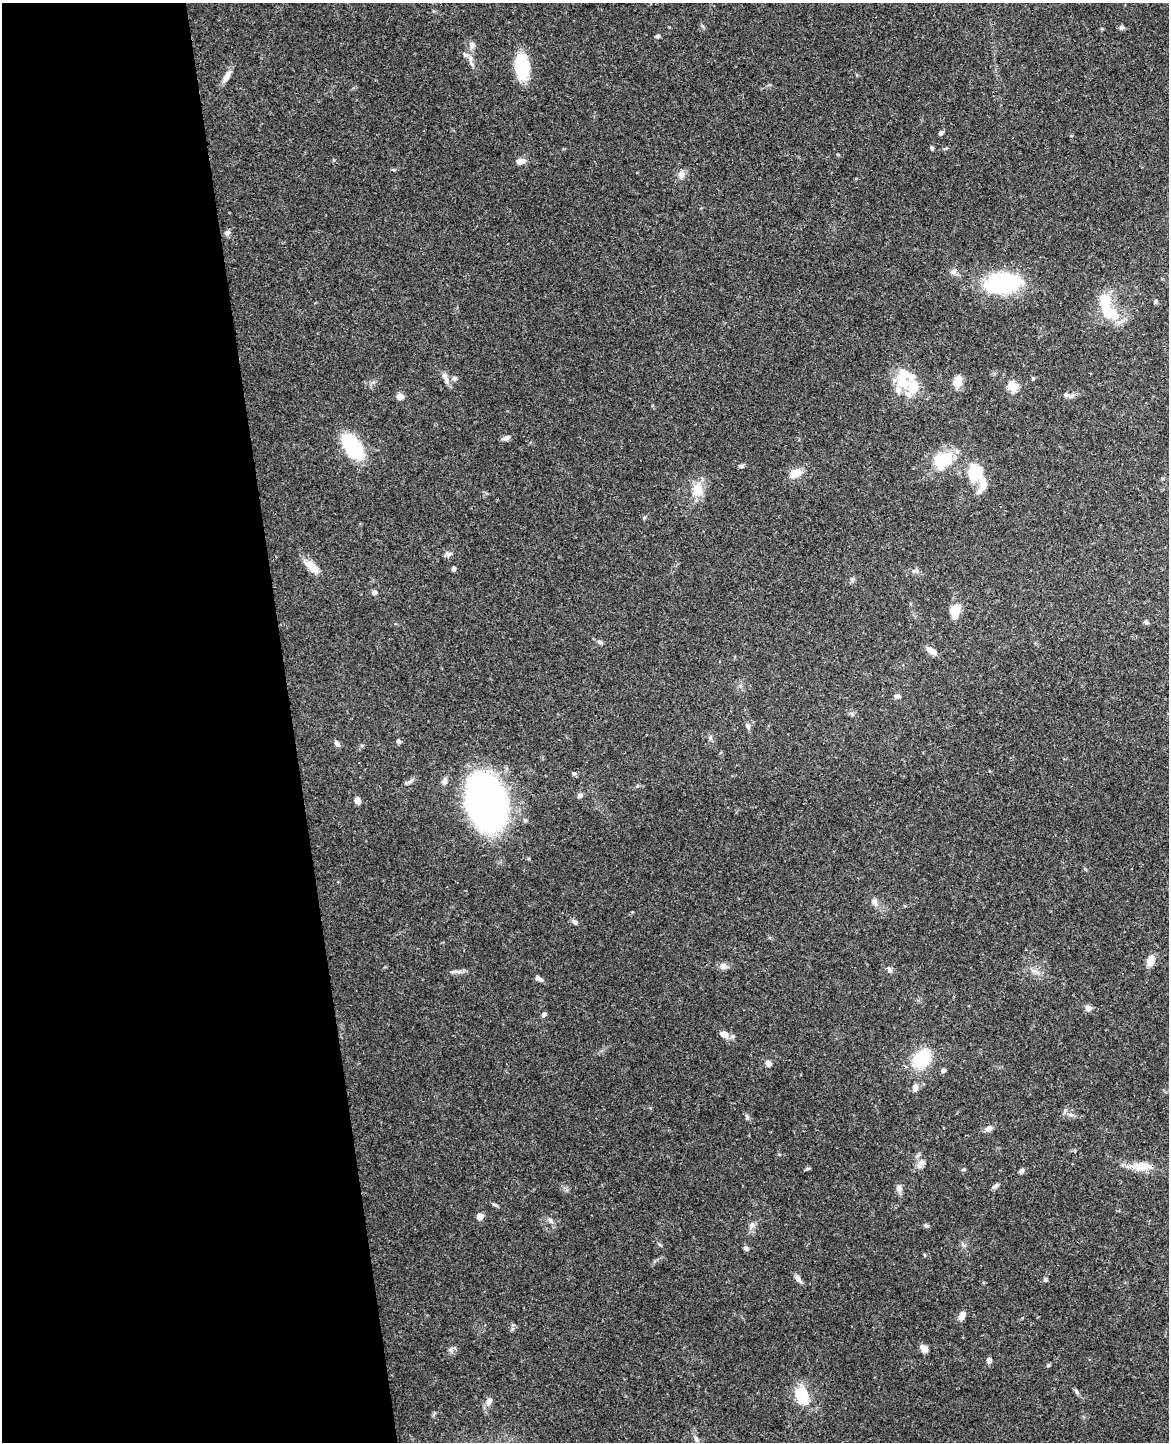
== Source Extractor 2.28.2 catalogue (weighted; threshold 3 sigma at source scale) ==
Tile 5 of 4 x 3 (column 1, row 2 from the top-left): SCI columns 57-1223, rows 1586-3025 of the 4783 x 4717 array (HDU 1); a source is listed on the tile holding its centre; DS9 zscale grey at full resolution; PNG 1171 x 1444 px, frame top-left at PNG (2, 3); no overlay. Shown black and unused: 25% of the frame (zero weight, under 3 of 4 exposures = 6% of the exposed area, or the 3 px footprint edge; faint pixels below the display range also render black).
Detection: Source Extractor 2.28.2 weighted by HDU 2 'WHT'; one run over the whole footprint, this tile lists its part. Background 0.0784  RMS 0.0036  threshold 0.0162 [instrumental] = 3 sigma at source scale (4.5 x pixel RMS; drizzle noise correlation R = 1.50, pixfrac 1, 0.05/0.05 arcsec/px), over >= 5 px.
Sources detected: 92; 1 inside a brighter object's white glare — not listed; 3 inside a brighter listed object's ellipse — not listed separately; the other 88 listed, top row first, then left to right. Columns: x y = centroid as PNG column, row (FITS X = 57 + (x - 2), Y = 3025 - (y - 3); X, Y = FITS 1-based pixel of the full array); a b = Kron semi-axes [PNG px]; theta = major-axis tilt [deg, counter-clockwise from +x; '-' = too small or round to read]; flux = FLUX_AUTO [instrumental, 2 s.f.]
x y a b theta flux
1121 27 6 5 - 0.87
657 36 6 4 18 0.62
472 45 8 7 - 1.6
465 55 9 6 -29 1.3
522 66 20 11 -85 20
226 77 16 7 59 2.3
941 133 7 5 42 0.64
932 148 5 4 - 0.54
520 161 10 6 14 2.3
393 170 5 4 - 0.4
681 174 9 8 - 1.5
227 233 7 6 - 1.1
953 271 9 7 19 1.4
1002 283 43 22 11 30
1155 302 5 4 - 0.6
1111 313 21 13 -32 11
444 375 10 7 -59 1.6
455 378 6 6 - 0.93
1033 378 4 3 - 0.53
902 382 23 18 -55 9.9
958 382 15 9 85 3.2
1013 387 5 5 - 17
1066 395 7 6 - 0.98
400 396 8 6 -7 1.9
506 438 11 5 28 1.2
352 447 31 16 -55 20
943 460 20 15 39 15
741 466 7 4 18 0.61
796 473 17 10 21 3.5
974 473 23 17 -79 12
698 489 21 13 89 5.5
449 554 10 5 11 1
312 567 21 9 -44 4.1
453 569 4 4 - 1
374 593 6 5 - 1.1
955 611 13 8 83 7.8
1146 622 6 5 - 0.77
600 642 8 5 -11 0.78
931 651 14 7 -34 2.4
897 696 8 5 1 0.91
748 726 9 5 -60 0.98
710 737 9 4 90 0.78
398 741 6 5 - 0.69
337 743 9 5 -55 1.2
574 773 6 5 - 0.62
410 781 8 4 36 0.85
444 781 8 7 - 1.1
580 795 8 6 34 0.85
358 800 7 6 - 1.6
486 802 40 27 -74 170
874 901 8 6 -59 1.3
575 922 8 5 -35 1
1150 961 13 8 78 3.1
723 966 10 8 -3 1.7
889 969 8 6 -59 0.88
539 978 11 5 -36 1.1
1088 1008 8 7 - 1.6
544 1014 6 4 39 0.87
724 1034 9 7 -24 3
922 1058 21 15 53 16
768 1064 7 6 - 1.8
943 1070 7 6 - 0.75
915 1088 9 7 76 1.7
1071 1115 8 4 -1 0.93
747 1117 8 4 -76 0.74
989 1128 8 7 - 1.6
920 1163 16 7 59 2.1
1143 1166 23 12 0 5.3
807 1169 8 3 19 0.46
963 1170 5 3 - 0.43
1021 1171 8 5 43 0.82
996 1186 10 4 36 0.95
899 1188 10 7 -69 1.5
480 1216 5 5 - 4.8
550 1221 10 6 -45 1.1
752 1225 8 7 - 1.4
926 1226 7 5 -46 0.67
746 1248 7 5 -30 0.76
798 1279 12 5 -54 1.4
1046 1280 5 5 - 0.65
962 1315 11 7 66 2
924 1348 10 7 -45 1.8
989 1360 6 6 - 1.2
1048 1365 6 3 19 0.43
1076 1391 6 4 -71 0.58
802 1395 10 7 -71 23
489 1401 11 7 67 1.9
696 1439 10 5 -66 1